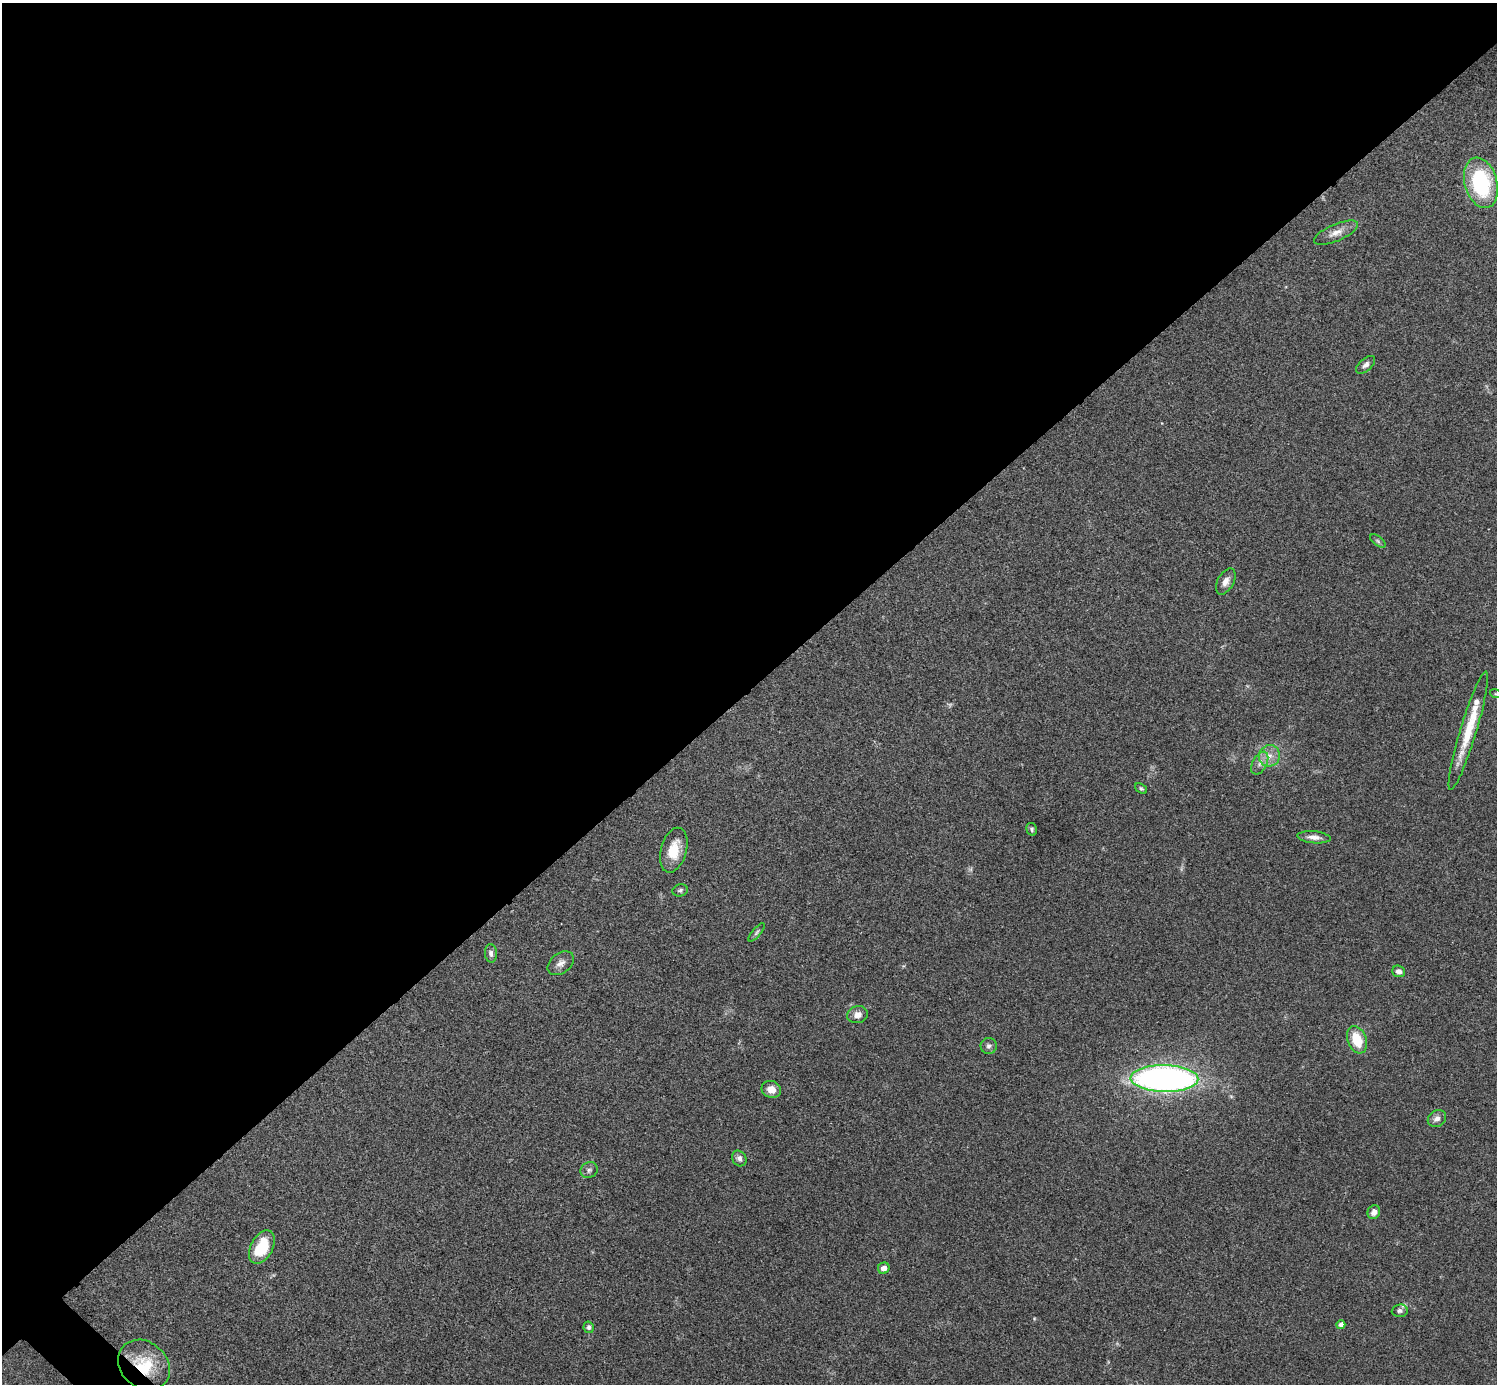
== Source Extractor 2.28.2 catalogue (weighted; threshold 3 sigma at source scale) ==
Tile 2 of 4 x 4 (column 2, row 1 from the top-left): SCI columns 1498-2992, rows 4305-5686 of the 5985 x 5985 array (HDU 1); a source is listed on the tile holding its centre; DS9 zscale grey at full resolution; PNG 1499 x 1386 px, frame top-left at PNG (2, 3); each listed source drawn as its Kron ellipse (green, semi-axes under 4 px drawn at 4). Shown black and unused: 50% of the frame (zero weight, under 3 of 4 exposures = <1% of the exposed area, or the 3 px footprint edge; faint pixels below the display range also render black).
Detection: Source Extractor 2.28.2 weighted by HDU 2 'WHT'; one run over the whole footprint, this tile lists its part. Background 0.0709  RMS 0.0053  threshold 0.0239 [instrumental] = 3 sigma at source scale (4.5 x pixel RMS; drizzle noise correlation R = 1.50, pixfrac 1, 0.05/0.05 arcsec/px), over >= 5 px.
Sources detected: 37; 2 too faint to see at this stretch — neither listed nor drawn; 2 inside a brighter listed object's ellipse — not listed separately; the other 33 listed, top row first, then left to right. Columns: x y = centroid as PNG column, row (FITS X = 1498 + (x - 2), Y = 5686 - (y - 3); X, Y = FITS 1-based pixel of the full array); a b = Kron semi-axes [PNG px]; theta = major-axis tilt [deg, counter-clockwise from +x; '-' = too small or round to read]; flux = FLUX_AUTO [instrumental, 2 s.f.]
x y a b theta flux
1481 183 26 16 -75 53
1336 233 23 8 23 5.1
1366 365 11 6 40 2.2
1378 541 9 4 -36 0.93
1226 581 14 8 61 3.6
1496 694 6 3 -17 0.51
1468 731 61 8 73 19
1269 756 11 10 - 4.8
1260 763 12 7 62 3.1
1141 788 6 4 -37 0.9
1032 829 6 5 - 1
1314 837 16 6 -5 3.4
674 850 23 12 74 12
680 890 8 6 18 1.2
757 932 11 4 50 1.2
491 953 9 6 -87 1.8
561 963 15 10 39 3.5
1399 971 6 5 - 2.7
857 1015 10 8 12 3.8
1357 1040 14 9 -69 15
989 1046 8 8 - 1.8
1164 1079 34 13 -1 230
771 1089 10 8 -21 5.1
1437 1118 10 8 36 2.8
739 1158 8 7 - 2.1
589 1170 9 7 33 1.8
1374 1212 7 6 - 2.7
262 1247 18 11 62 19
884 1268 6 5 - 3.7
1400 1311 8 6 5 1.6
1341 1325 4 4 - 3.1
589 1327 6 5 - 1.4
144 1365 28 23 -42 23
Overlapping masked pixels (flux is a lower limit): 1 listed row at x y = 144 1365
Isophote crosses this tile's border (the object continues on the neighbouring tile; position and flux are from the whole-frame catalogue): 1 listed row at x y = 1496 694